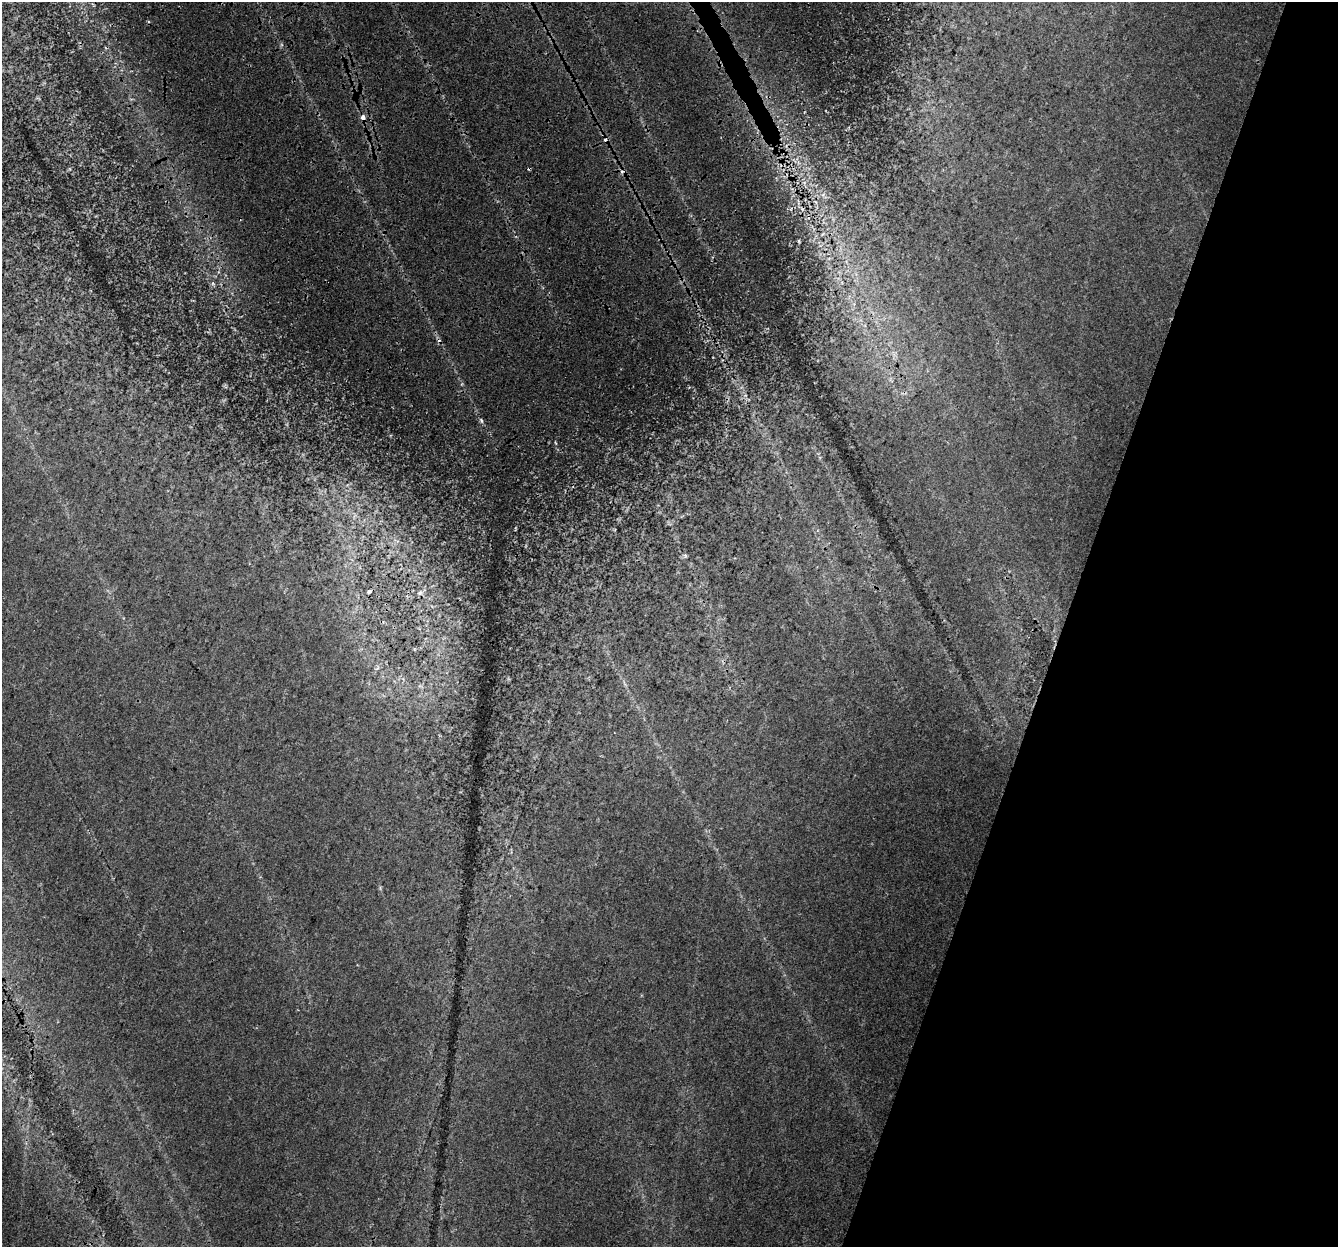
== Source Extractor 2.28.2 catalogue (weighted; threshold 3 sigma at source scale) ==
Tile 8 of 4 x 4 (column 4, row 2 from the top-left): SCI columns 4029-5364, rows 2762-4006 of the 5396 x 5588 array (HDU 1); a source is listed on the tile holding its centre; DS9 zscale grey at full resolution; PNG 1340 x 1249 px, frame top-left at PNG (2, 2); no overlay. Shown black and unused: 21% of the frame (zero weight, under 3 of 4 exposures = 5% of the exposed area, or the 3 px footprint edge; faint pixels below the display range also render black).
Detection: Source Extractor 2.28.2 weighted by HDU 2 'WHT'; one run over the whole footprint, this tile lists its part. Background 0.0644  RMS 0.0051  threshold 0.0229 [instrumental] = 3 sigma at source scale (4.5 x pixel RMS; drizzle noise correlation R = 1.50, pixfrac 1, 0.0396/0.0396 arcsec/px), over >= 5 px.
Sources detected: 10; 5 cosmic-ray / hot-pixel residue — not listed; the other 5 listed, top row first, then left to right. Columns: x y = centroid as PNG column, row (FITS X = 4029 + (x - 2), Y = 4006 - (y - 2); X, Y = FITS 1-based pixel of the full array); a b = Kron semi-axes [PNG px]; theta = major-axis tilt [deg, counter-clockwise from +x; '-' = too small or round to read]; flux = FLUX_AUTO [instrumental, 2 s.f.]
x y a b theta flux
363 117 7 6 - 2.7
799 241 5 3 - 0.49
481 420 9 4 -61 0.97
369 591 5 5 - 0.99
420 593 6 5 - 1
Overlapping masked pixels (flux is a lower limit): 1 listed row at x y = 363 117